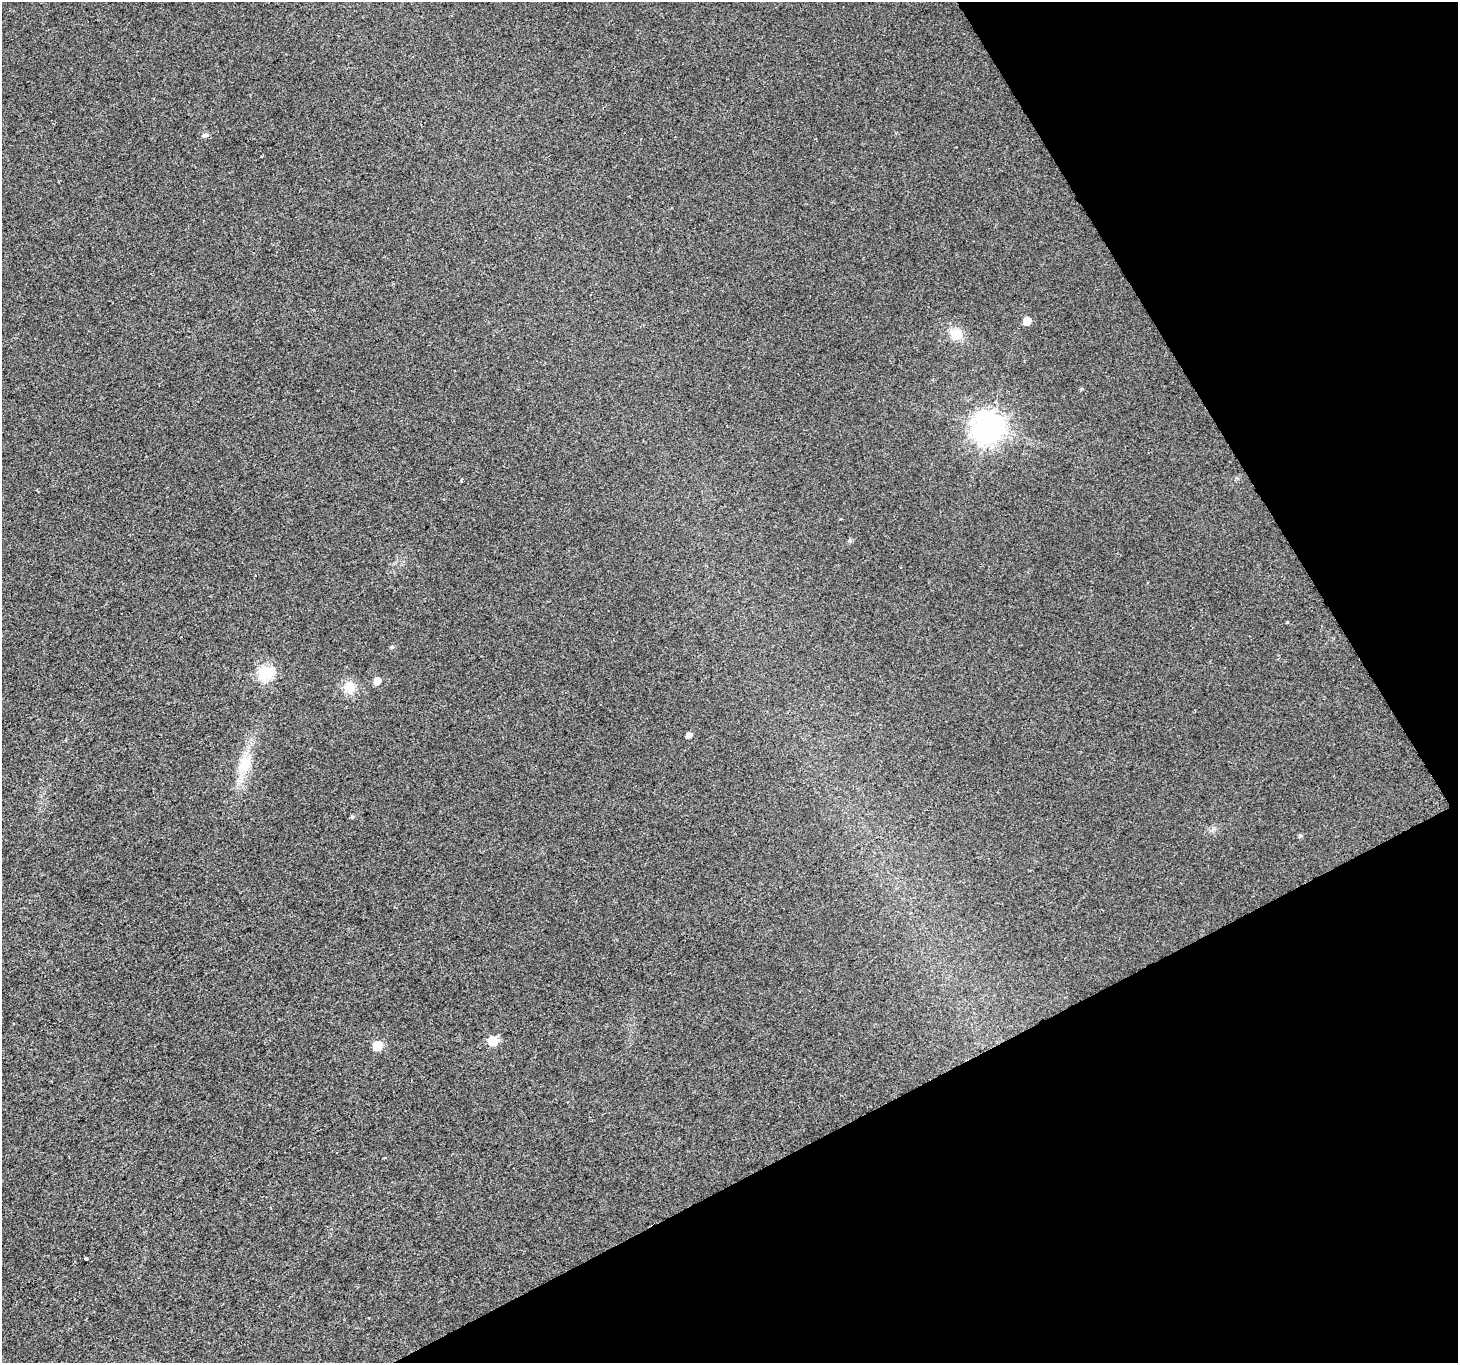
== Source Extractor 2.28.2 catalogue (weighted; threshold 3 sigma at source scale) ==
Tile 12 of 4 x 4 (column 4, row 3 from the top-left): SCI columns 4371-5826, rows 1530-2890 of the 5826 x 5719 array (HDU 1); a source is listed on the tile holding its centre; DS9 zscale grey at full resolution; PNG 1460 x 1365 px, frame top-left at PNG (2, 2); no overlay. Shown black and unused: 25% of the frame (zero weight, under 2 of 3 exposures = <1% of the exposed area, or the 3 px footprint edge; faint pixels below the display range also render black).
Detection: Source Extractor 2.28.2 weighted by HDU 2 'WHT'; one run over the whole footprint, this tile lists its part. Background 0.00812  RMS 0.0055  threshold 0.0249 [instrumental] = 3 sigma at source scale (4.5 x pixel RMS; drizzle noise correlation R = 1.50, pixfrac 1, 0.0396/0.0396 arcsec/px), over >= 5 px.
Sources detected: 19; all 19 listed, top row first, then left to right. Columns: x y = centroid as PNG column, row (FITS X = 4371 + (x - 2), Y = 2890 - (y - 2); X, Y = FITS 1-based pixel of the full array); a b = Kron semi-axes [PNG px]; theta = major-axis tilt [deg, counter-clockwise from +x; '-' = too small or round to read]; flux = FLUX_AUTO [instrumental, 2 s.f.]
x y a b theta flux
205 135 6 6 - 1.2
1027 321 6 6 - 7.2
956 334 17 12 -17 8
988 427 10 10 - 640
461 480 5 2 - 0.53
841 519 3 2 - 0.4
849 541 5 5 - 1.1
1287 622 3 3 - 2.6
392 647 5 5 - 0.83
266 672 7 7 - 71
377 681 6 6 - 4.3
350 687 17 14 -75 7.3
688 735 5 4 - 2.3
244 764 26 16 70 13
352 817 5 5 - 0.79
1300 836 6 4 59 0.93
493 1041 6 6 - 18
377 1046 6 6 - 16
86 1259 3 3 - 2.2